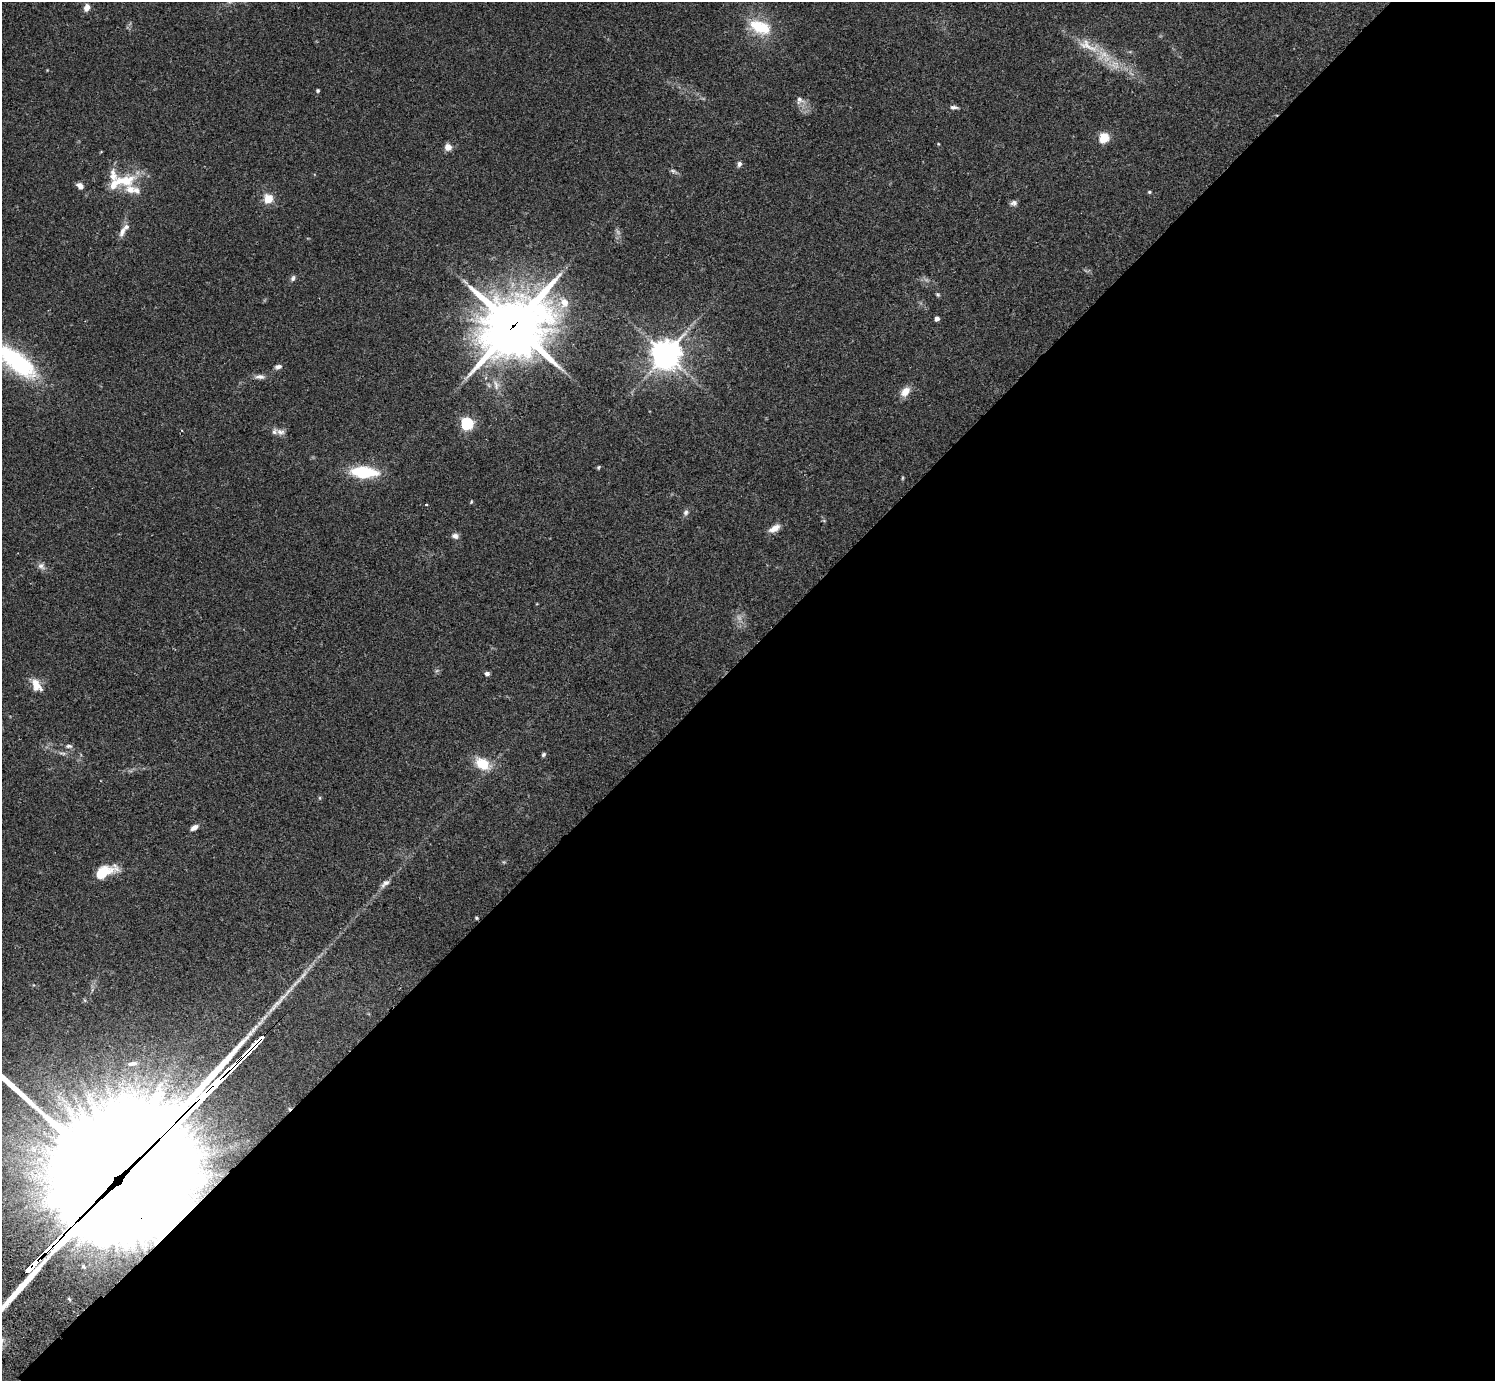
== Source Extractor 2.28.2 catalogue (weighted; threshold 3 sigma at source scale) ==
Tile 12 of 4 x 4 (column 4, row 3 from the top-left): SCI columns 4524-6016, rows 1726-3104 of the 6059 x 6069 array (HDU 1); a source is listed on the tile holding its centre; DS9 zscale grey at full resolution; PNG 1497 x 1383 px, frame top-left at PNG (2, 2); no overlay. Shown black and unused: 53% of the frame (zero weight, under 2 of 3 exposures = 3% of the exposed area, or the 3 px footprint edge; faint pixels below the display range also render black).
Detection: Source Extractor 2.28.2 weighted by HDU 2 'WHT'; one run over the whole footprint, this tile lists its part. Background 0.108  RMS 0.0064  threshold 0.0289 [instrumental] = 3 sigma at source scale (4.5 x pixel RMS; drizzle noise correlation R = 1.50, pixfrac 1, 0.05/0.05 arcsec/px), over >= 5 px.
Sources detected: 65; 2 too faint to see at this stretch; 1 inside a brighter object's white glare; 1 cosmic-ray / hot-pixel residue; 4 long thin detections or spike segments (spike, bleed or trail) — not listed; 6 inside a brighter listed object's ellipse — not listed separately; the other 51 listed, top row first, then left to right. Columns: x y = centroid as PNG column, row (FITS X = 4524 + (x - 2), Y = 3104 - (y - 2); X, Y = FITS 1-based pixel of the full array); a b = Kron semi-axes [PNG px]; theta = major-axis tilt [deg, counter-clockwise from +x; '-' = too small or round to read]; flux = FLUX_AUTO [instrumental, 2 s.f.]
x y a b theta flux
87 8 10 7 68 3.5
760 27 30 16 -22 22
1088 46 37 14 -25 17
318 90 4 3 - 1.1
799 100 11 6 77 2.7
954 107 11 5 -2 2
1104 138 5 5 - 41
938 144 4 3 - 0.48
448 147 6 6 - 6.6
739 164 7 5 79 1.9
673 171 9 5 -30 1.5
125 181 32 15 9 20
80 186 8 6 -36 3
1149 192 5 4 - 0.79
268 199 5 5 - 32
1014 203 8 7 - 2
122 232 17 7 66 4
293 278 8 6 64 1.6
938 294 6 5 - 0.88
564 302 13 11 -84 8.7
937 319 4 4 - 3.2
514 326 27 23 35 2800
666 354 10 9 - 820
17 362 55 21 -38 68
278 367 8 6 13 2.3
260 377 14 6 1 3.1
905 392 13 9 50 6.3
467 424 6 6 - 86
280 432 13 8 -16 3.1
598 467 5 4 - 0.8
364 472 23 9 -4 37
902 478 6 4 89 0.66
471 502 5 4 - 0.6
426 504 3 2 - 0.61
686 512 7 6 - 1.7
774 528 15 8 30 4.8
455 536 9 7 -18 2.5
41 566 11 8 -36 2.9
487 674 6 5 - 1.8
36 685 16 9 -60 8.3
69 746 10 5 -5 1.8
543 754 6 5 - 1.1
482 764 16 11 -30 16
320 798 6 3 -72 0.71
194 827 11 6 31 2.8
104 872 24 10 23 18
385 883 14 6 40 3.1
133 1063 14 6 11 2.7
122 1182 94 40 45 26000
83 1266 10 8 -60 3.4
69 1299 6 4 -45 1
Overlapping masked pixels (flux is a lower limit): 2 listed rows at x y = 514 326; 122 1182
Isophote crosses this tile's border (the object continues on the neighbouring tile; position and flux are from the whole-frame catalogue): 2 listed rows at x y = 17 362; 122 1182